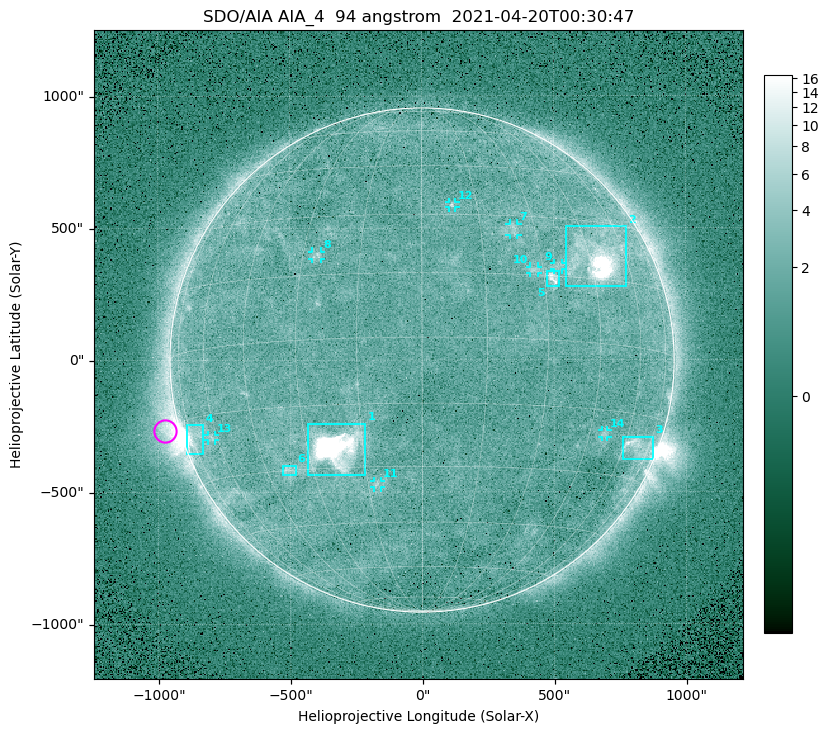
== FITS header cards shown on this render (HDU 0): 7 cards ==
TELESCOP= 'SDO/AIA '
INSTRUME= 'AIA_4   '
WAVELNTH=                   94
WAVEUNIT= 'angstrom'
DATE-OBS= '2021-04-20T00:30:47.12'
CTYPE1  = 'HPLN-TAN'
CTYPE2  = 'HPLT-TAN'

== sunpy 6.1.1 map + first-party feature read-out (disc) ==
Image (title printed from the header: SDO/AIA AIA_4  94 angstrom  2021-04-20T00:30:47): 512 x 512 px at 4.8 arcsec/px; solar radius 955 arcsec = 199 px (full disc in frame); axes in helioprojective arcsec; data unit not stated in the header (colour bar unlabelled)
Orientation: roll -0.138 deg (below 1 deg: not rotated)
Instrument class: DISC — disc imager (sunpy class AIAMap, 94 A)
Bright regions (active regions / flare kernels): reference = the median radial profile (limb darkening/brightening removed); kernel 5 px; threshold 5 sigma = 2.43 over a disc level ~1.72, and >= 1.15x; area >= 9 px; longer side >= 5 px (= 24 arcsec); searched inside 0.97 R_sun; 14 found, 14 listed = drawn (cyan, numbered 1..; 8 of them under ~33 arcsec drawn as corner ticks so the feature stays visible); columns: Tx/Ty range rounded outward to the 10 arcsec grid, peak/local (2 s.f.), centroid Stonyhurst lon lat
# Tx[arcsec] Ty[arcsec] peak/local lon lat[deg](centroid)
1 -430..-210 -440..-240 446 -22 -25
2 540..780 280..510 29 +48 +20
3 760..880 -380..-290 4.5 +67 -22
4 -900..-830 -360..-240 7.5 -73 -19
5 470..520 280..340 5.7 +32 +15
6 -530..-480 -440..-400 3.2 -38 -30
7 330..370 470..520 2.9 +24 +26
8 -420..-380 380..410 3.2 -26 +20
9 500..530 340..370 2.7 +34 +17
10 410..440 330..360 2.8 +27 +16
11 -180..-160 -480..-450 3 -12 -34
12 100..130 580..600 2.9 +8 +33
13 -810..-780 -300..-280 2.7 -63 -20
14 680..700 -290..-260 2.8 +50 -20
Off-limb structures (1.02-1.3 R_sun): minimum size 50 px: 6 found; the strongest spans PA ~90..115 deg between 1.02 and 1.22 R_sun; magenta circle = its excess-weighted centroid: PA ~105 deg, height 1.06 R_sun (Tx ~-980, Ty ~-270 arcsec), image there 4.3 x the reference